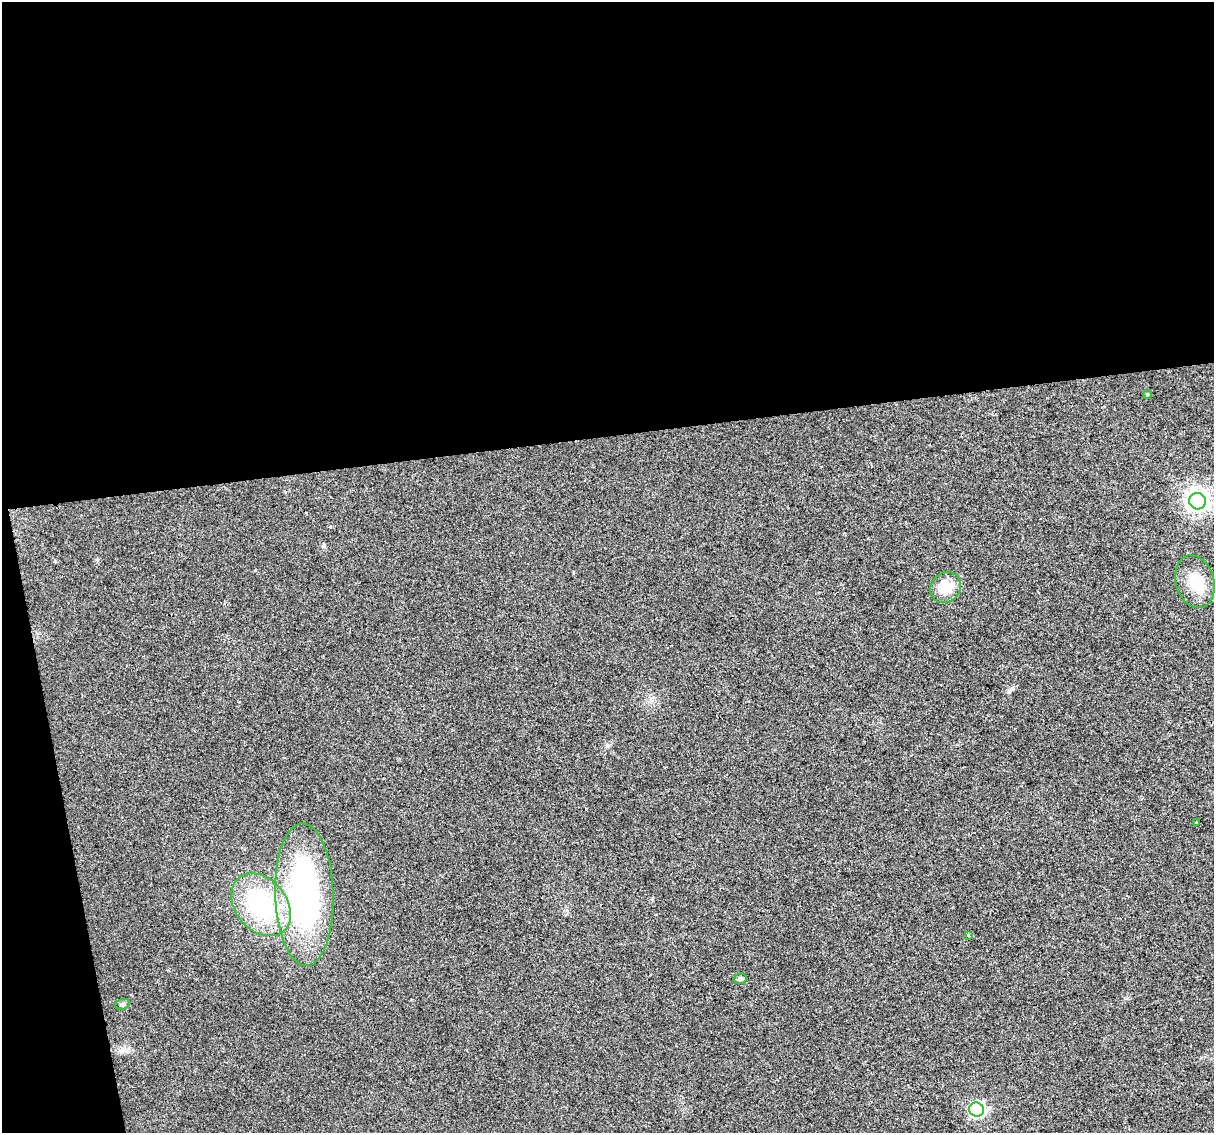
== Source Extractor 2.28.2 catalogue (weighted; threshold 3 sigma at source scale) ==
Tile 1 of 4 x 4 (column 1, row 1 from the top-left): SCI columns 1-1212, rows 3465-4595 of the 4848 x 4619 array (HDU 1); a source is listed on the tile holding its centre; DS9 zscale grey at full resolution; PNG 1216 x 1135 px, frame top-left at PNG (2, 2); each listed source drawn as its Kron ellipse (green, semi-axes under 4 px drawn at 4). Shown black and unused: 41% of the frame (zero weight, under 2 of 3 exposures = <1% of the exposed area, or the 3 px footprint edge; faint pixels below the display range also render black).
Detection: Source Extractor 2.28.2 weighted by HDU 2 'WHT'; one run over the whole footprint, this tile lists its part. Background 0.0271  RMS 0.0062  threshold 0.0281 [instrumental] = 3 sigma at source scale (4.5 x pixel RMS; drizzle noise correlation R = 1.50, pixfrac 1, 0.0396/0.0396 arcsec/px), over >= 5 px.
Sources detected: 11; all 11 listed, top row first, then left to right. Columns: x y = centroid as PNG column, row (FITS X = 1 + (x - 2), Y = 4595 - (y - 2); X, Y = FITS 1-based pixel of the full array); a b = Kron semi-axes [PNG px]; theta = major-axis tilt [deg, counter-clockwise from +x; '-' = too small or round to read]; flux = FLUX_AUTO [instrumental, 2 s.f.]
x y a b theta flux
1147 395 4 3 - 1.4
1198 501 8 8 - 420
1195 582 27 19 -74 15
946 588 16 14 45 11
1196 822 3 2 - 1.1
304 894 71 29 -88 160
261 905 35 25 -49 64
969 935 4 3 - 0.71
740 979 7 5 12 1.3
122 1004 7 5 21 1.2
977 1110 7 7 - 90
Unlisted compact peaks at least as high as the median listed source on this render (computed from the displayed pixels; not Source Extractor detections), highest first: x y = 607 745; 1009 692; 323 546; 652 899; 255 570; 97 560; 55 561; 567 910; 573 573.